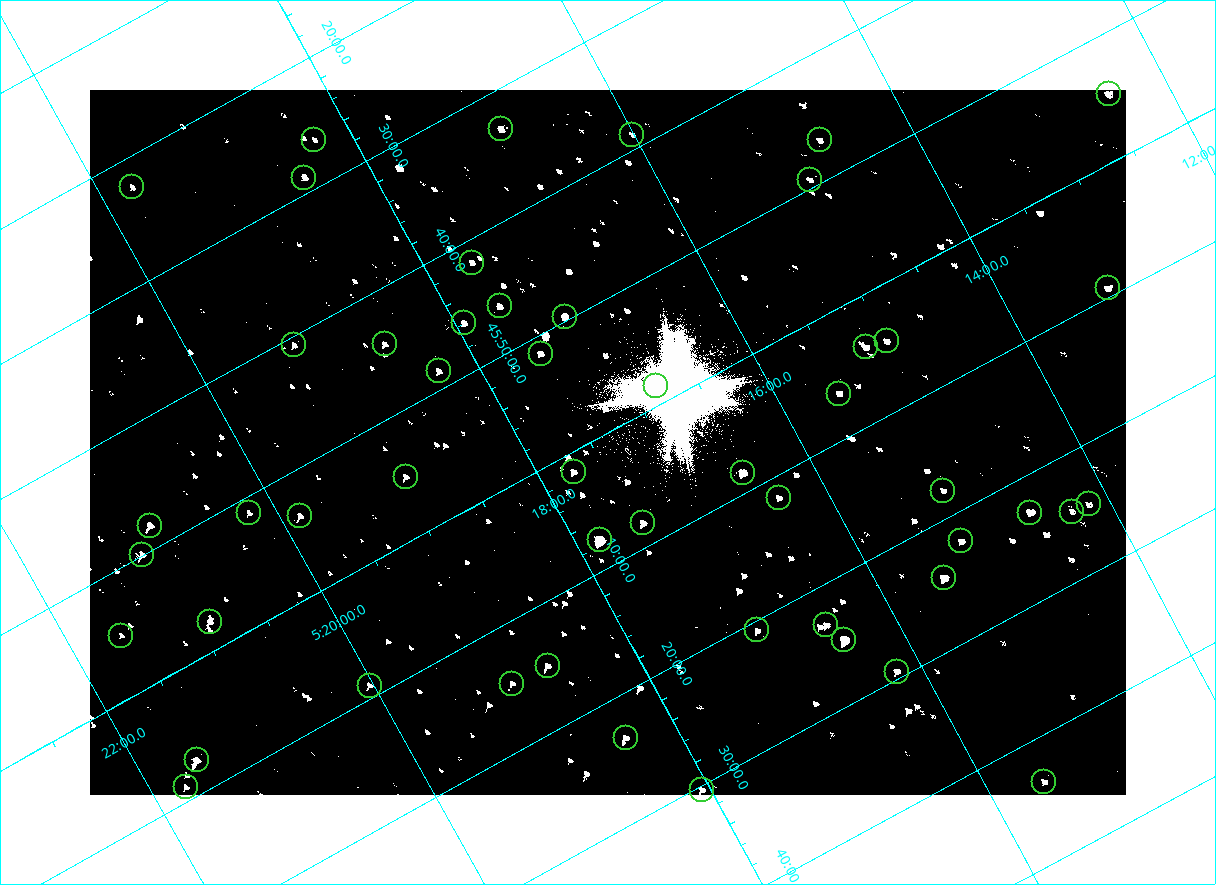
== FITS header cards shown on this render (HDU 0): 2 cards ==
NAXIS1  =                 2072
NAXIS2  =                 1410

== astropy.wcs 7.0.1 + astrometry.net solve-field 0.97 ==
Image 2072 x 1410 px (HDU 0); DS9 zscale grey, zoomed out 1/2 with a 90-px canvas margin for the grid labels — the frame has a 2x2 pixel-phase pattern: the four 2x2 pixel phases sit at different levels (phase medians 80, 80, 80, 144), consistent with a one-shot-colour (mosaic) sensor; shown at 1/2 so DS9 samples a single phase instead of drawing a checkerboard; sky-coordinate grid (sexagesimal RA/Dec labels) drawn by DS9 from the SOLVED WCS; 51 Tycho-2 reference stars matched to detected sources circled (green)
Header WCS: none
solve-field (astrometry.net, Tycho-2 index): SOLVED blind (the file carries no WCS)
Solved WCS: RA---TAN-SIP/DEC--TAN-SIP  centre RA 05:17:23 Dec +46:01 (79.34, +46.01 deg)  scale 2.54 arcsec/px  FOV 87.7' x 59.7'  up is -151 deg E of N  parity flipped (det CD > 0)
(file carries no celestial WCS; the grid is the blind solution)
Tycho-2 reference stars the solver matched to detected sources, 51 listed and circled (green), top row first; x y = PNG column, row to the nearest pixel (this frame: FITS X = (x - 90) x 2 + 1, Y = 1410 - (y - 90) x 2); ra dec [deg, ICRS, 3 dp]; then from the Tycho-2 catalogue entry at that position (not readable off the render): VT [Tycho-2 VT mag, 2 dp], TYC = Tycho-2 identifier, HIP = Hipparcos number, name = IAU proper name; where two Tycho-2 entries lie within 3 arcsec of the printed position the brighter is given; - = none
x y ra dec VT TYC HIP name
1108 94 78.114 +45.913 9.89 3345-1356-1 - -
501 129 79.231 +45.552 9.98 3358-927-1 - -
632 134 79.004 +45.647 11.41 3358-2181-1 - -
314 140 79.570 +45.438 11.18 3358-2771-1 - -
820 140 78.675 +45.779 11.07 3345-1858-1 - -
304 178 79.625 +45.478 9.93 3358-231-1 - -
810 180 78.730 +45.821 11.17 3345-560-1 - -
132 187 79.937 +45.373 10.74 3358-949-1 - -
472 262 79.411 +45.697 10.62 3358-1083-1 - -
1108 288 78.300 +46.154 9.71 3345-874-1 - -
500 306 79.404 +45.771 10.28 3358-1309-1 - -
564 316 79.298 +45.827 8.77 3358-3023-1 - -
464 323 79.483 +45.767 10.14 3358-481-1 - -
886 341 78.747 +46.074 10.28 3345-730-1 - -
384 344 79.645 +45.739 10.39 3358-323-1 - -
294 345 79.806 +45.679 11.23 3358-1039-1 - -
866 347 78.791 +46.067 9.53 3358-1478-1 - -
540 354 79.377 +45.856 9.99 3358-2785-1 - -
438 371 79.575 +45.809 10.46 3358-3067-1 - -
656 386 79.203 +45.975 10.21 3358-3142-1 - -
839 394 78.883 +46.107 10.16 3358-1042-1 - -
574 472 79.434 +46.025 9.87 3358-2812-1 - -
742 473 79.133 +46.141 8.10 3358-3148-1 - -
406 476 79.737 +45.917 10.42 3358-2222-1 - -
943 490 78.790 +46.297 10.91 3358-2798-1 - -
778 498 79.092 +46.196 10.35 3358-1074-1 - -
1088 504 78.541 +46.411 10.86 3345-1321-1 - -
1030 512 78.654 +46.383 8.84 3345-1869-1 - -
1072 512 78.578 +46.409 10.96 3345-1097-1 - -
249 513 80.050 +45.855 11.27 3358-2824-1 - -
300 516 79.963 +45.894 10.08 3358-2584-1 - -
643 522 79.360 +46.135 9.37 3358-2973-1 - -
150 526 80.238 +45.802 9.43 3358-655-1 - -
600 540 79.453 +46.128 7.41 3358-2414-1 - -
961 541 78.806 +46.372 10.28 3358-1208-1 - -
142 554 80.281 +45.832 9.52 3358-2963-1 - -
944 578 78.874 +46.406 8.07 3358-1254-1 - -
210 622 80.228 +45.962 10.38 3358-2502-1 - -
826 625 79.131 +46.386 9.87 3358-62-1 - -
757 630 79.260 +46.346 10.40 3358-902-1 - -
121 636 80.398 +45.917 10.91 3358-2348-1 - -
844 640 79.113 +46.416 6.95 3358-1284-1 - -
548 666 79.670 +46.248 10.61 3358-2504-1 - -
896 672 79.049 +46.490 10.10 3358-1590-1 - -
512 684 79.751 +46.245 10.97 3358-2202-1 - -
370 686 80.007 +46.150 10.36 3358-1438-1 - -
626 738 79.602 +46.390 9.90 3358-202-1 - -
197 760 80.388 +46.123 8.89 3358-1920-1 - -
1044 782 78.889 +46.726 10.59 3358-58-1 - -
186 787 80.435 +46.149 10.14 3358-1944-1 - -
702 790 79.516 +46.506 10.34 3358-900-1 - -